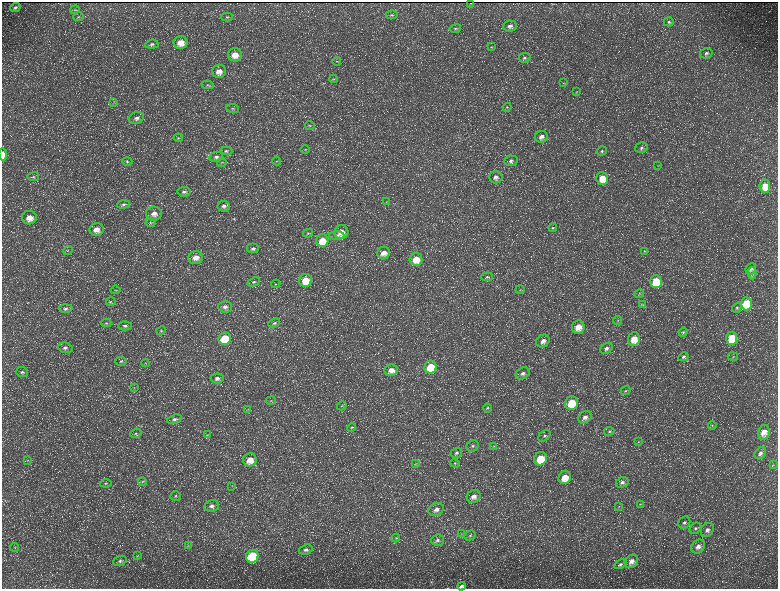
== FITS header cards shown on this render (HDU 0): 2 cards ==
NAXIS1  =                 1552 / length of data axis 1
NAXIS2  =                 1173 / length of data axis 2

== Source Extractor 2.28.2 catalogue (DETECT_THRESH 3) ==
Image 1552 x 1173 px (HDU 0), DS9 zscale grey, zoomed out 1/2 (1 PNG px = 2 x 2 image px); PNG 780 x 591 px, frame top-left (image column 1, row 1173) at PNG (2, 2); each listed source drawn as its Kron ellipse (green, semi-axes under 4 px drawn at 4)
Background 225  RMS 10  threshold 30.9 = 3 sigma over >= 5 px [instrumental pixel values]
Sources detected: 191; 36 cannot appear on this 1/2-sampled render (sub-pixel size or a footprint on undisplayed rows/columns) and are neither listed nor drawn; the other 155 listed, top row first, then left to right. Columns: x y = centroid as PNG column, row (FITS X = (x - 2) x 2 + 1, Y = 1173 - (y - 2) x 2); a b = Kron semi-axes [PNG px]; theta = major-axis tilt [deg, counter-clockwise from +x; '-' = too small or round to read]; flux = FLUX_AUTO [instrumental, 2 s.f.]
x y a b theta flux
471 3 2 1 - 700
15 7 5 3 - 3800
75 10 5 3 - 1700
392 15 6 3 4 2700
78 17 5 2 - 1800
227 17 6 3 1 3100
669 22 5 4 - 3900
510 26 7 5 9 7500
455 28 6 3 16 3200
181 42 7 6 - 25000
152 44 6 4 6 4900
491 47 4 3 - 1600
706 53 6 5 - 5700
235 55 7 6 - 24000
525 58 6 5 - 4900
337 61 4 3 - 1800
219 71 7 6 - 17000
333 79 4 2 - 1500
563 83 3 2 - 1400
208 85 6 4 -11 2900
576 92 4 2 - 1200
114 102 3 3 - 1700
507 107 4 4 - 3000
232 108 6 4 -11 3300
136 118 8 5 19 7800
310 125 5 3 - 2000
541 137 6 6 - 11000
178 138 5 4 - 2900
641 148 6 5 - 5400
305 149 5 3 - 2100
226 151 6 4 -3 3800
602 151 5 4 - 3800
3 154 6 3 -87 16000
216 157 7 5 13 6000
127 161 5 3 - 2700
277 161 4 3 - 1900
511 161 6 5 - 6400
222 162 5 3 - 2300
658 165 3 2 - 1200
33 177 6 3 7 2500
495 177 7 6 - 9900
602 178 6 6 - 33000
765 186 7 5 -82 36000
184 192 6 5 - 5300
386 202 3 2 - 870
123 204 6 4 6 4700
224 206 6 5 - 6700
154 214 8 7 - 15000
29 218 7 7 - 22000
150 223 5 3 - 2400
553 228 4 3 - 2100
97 229 7 6 - 20000
341 232 7 7 - 21000
308 233 5 4 - 2600
337 236 7 4 1 5300
322 241 6 6 - 32000
253 248 6 5 - 6200
68 250 5 1 - 1100
644 251 3 3 - 1600
383 253 6 6 - 16000
196 258 7 6 - 16000
416 259 6 6 - 29000
751 269 6 5 - 7200
752 273 6 4 -90 3800
487 277 6 4 0 3100
306 280 6 6 - 41000
656 281 6 5 - 65000
254 282 6 4 25 3800
276 284 4 2 - 1600
115 290 5 3 - 2100
520 290 4 3 - 1800
639 294 5 3 - 1900
111 302 5 3 - 2200
746 304 6 5 - 88000
643 305 4 3 - 1900
225 307 7 6 - 8100
737 308 5 4 - 3600
65 309 7 4 1 5100
617 321 5 3 - 2100
106 323 5 4 - 2900
274 323 6 4 21 4200
125 326 6 4 0 5900
578 327 7 6 - 24000
161 331 5 3 - 2400
683 332 5 4 - 3100
732 338 6 5 - 74000
225 339 6 6 - 90000
634 339 7 6 - 32000
543 341 7 6 - 11000
65 348 7 5 -14 6500
606 348 7 5 37 7200
733 356 5 3 - 1700
683 357 5 4 - 4300
121 361 6 4 -2 3900
145 363 4 3 - 1900
431 367 6 6 - 62000
391 370 7 6 - 15000
22 372 6 5 - 5100
523 373 7 5 28 8500
217 378 7 5 4 8300
134 388 3 3 - 1700
626 391 5 4 - 2500
271 401 5 3 - 1800
571 403 7 6 - 53000
342 406 5 3 - 2200
488 408 4 4 - 3000
248 409 3 2 - 960
585 417 7 5 36 11000
174 419 7 4 16 6600
712 425 4 4 - 2300
351 427 5 3 - 2200
609 431 5 4 - 3200
764 432 7 6 - 23000
136 433 6 3 14 2600
207 435 4 3 - 1600
544 436 7 5 42 4800
638 442 3 3 - 1500
473 446 6 5 - 5500
494 446 3 3 - 1600
456 453 6 5 - 4600
760 453 7 5 49 8500
540 459 7 6 - 53000
27 460 4 3 - 1900
250 460 7 6 - 23000
455 463 4 4 - 2500
415 464 4 3 - 1700
773 465 4 3 - 1800
565 477 7 6 - 32000
142 481 4 3 - 2400
622 482 6 5 - 6700
106 483 6 3 8 2900
232 486 3 2 - 1400
176 496 5 5 - 3900
474 496 7 6 - 14000
640 504 4 3 - 1400
212 506 7 6 - 9300
619 507 3 2 - 1200
436 509 8 6 26 12000
684 523 6 5 - 6000
695 528 6 5 - 5800
707 530 7 6 - 9100
461 534 3 3 - 1300
470 535 6 4 34 4000
396 538 4 3 - 2100
438 540 6 5 - 6100
188 546 4 2 - 1500
15 547 4 3 - 1400
698 547 7 6 - 12000
306 550 7 5 19 6900
137 556 4 3 - 1500
252 556 6 6 - 160000
120 561 7 5 21 5600
631 561 7 6 - 14000
620 564 6 4 29 4100
462 586 4 3 - 5100
At the frame edge (FLAGS 8, measured only in part): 2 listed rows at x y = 3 154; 462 586
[36 sub-pixel or undisplayed-footprint detections neither listed nor drawn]